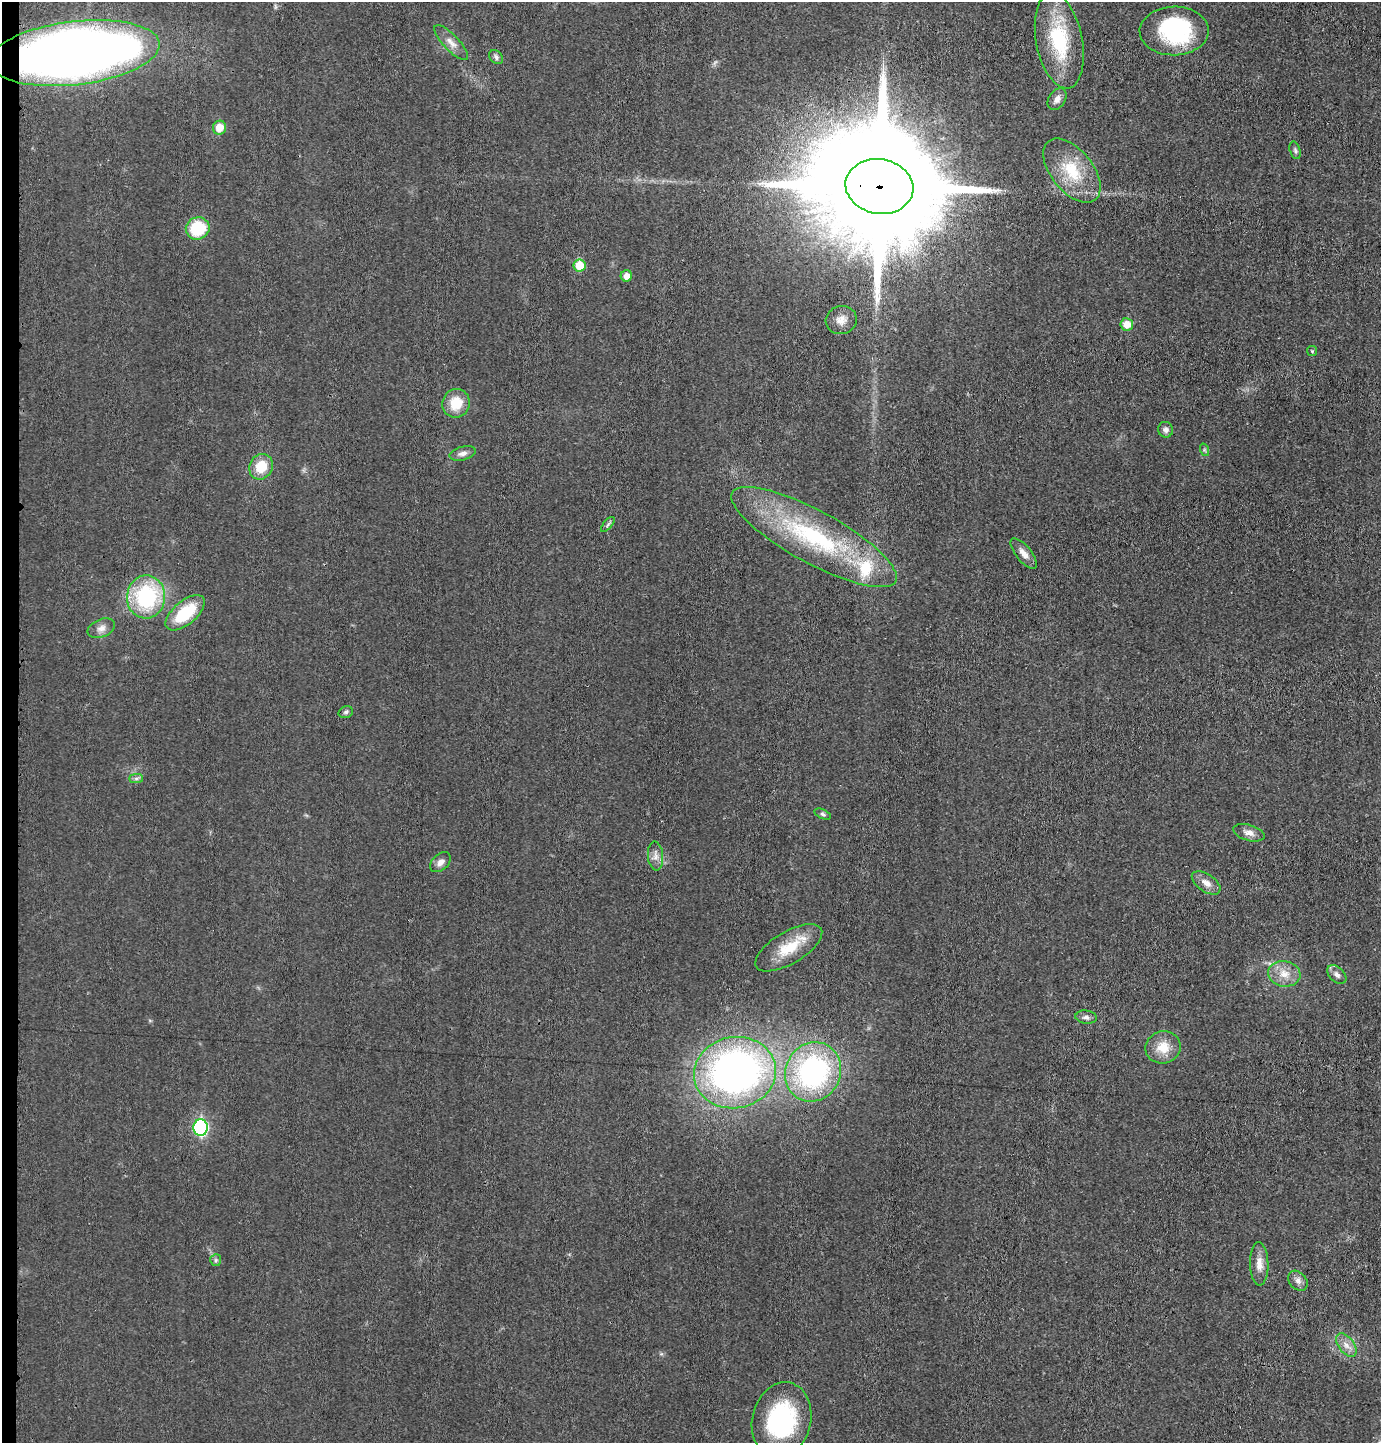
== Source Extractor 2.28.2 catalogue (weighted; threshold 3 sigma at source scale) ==
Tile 4 of 3 x 3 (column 1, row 2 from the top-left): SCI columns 108-1486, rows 1442-2882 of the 4365 x 4332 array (HDU 1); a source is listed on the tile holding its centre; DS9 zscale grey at full resolution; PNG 1383 x 1445 px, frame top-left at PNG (2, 2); each listed source drawn as its Kron ellipse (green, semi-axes under 4 px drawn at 4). Shown black and unused: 1% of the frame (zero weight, under 3 of 4 exposures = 1% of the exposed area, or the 3 px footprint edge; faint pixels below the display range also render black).
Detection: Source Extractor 2.28.2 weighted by HDU 2 'WHT'; one run over the whole footprint, this tile lists its part. Background 0.0211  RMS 0.0046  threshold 0.0207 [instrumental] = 3 sigma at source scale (4.5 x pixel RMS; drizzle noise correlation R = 1.50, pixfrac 1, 0.05/0.05 arcsec/px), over >= 5 px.
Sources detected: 49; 1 inside a brighter object's white glare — neither listed nor drawn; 1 inside a brighter listed object's ellipse — not listed separately; the other 47 listed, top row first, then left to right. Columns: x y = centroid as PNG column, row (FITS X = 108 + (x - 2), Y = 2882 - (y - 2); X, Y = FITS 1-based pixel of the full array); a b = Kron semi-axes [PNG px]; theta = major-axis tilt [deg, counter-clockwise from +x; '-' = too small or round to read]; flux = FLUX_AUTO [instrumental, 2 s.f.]
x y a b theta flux
1174 31 34 24 1 44
1059 41 48 23 -79 33
451 43 23 7 -46 4
75 53 85 31 7 530
496 57 8 6 -50 1.3
1057 99 12 8 55 2.5
219 128 7 6 - 6.6
1295 150 9 5 -74 1.1
1072 171 37 21 -51 20
879 187 34 27 -10 24000
198 228 12 11 - 21
579 266 6 6 - 11
626 276 6 5 - 3.5
841 320 15 14 - 4.7
1127 324 6 6 - 5.2
1312 351 5 5 - 0.57
456 403 14 13 - 10
1166 430 8 7 - 1.8
1205 450 6 4 -70 0.79
463 453 13 6 15 2.3
261 467 13 11 60 11
608 524 9 4 49 0.94
814 537 93 26 -29 69
1024 553 18 7 -50 3.7
146 597 21 19 85 45
185 613 23 11 40 21
101 628 14 9 22 3
346 712 7 5 17 1
136 778 7 4 0 1
823 814 9 4 -25 0.98
1249 833 16 8 -16 3
656 856 14 7 -86 2.8
441 862 12 8 43 2.6
1206 883 16 8 -34 4
789 948 38 16 31 15
1284 974 16 12 -9 6.4
1337 975 11 7 -44 2.1
1086 1017 11 6 -6 1.7
1163 1047 18 16 11 8.5
813 1072 30 27 62 87
735 1073 41 35 11 220
201 1127 8 7 - 70
216 1260 6 5 - 0.9
1259 1264 21 9 -88 5
1298 1281 11 8 -48 2.2
1346 1345 13 7 -53 3.3
782 1420 38 29 77 53
Overlapping masked pixels (flux is a lower limit): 2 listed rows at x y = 75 53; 879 187